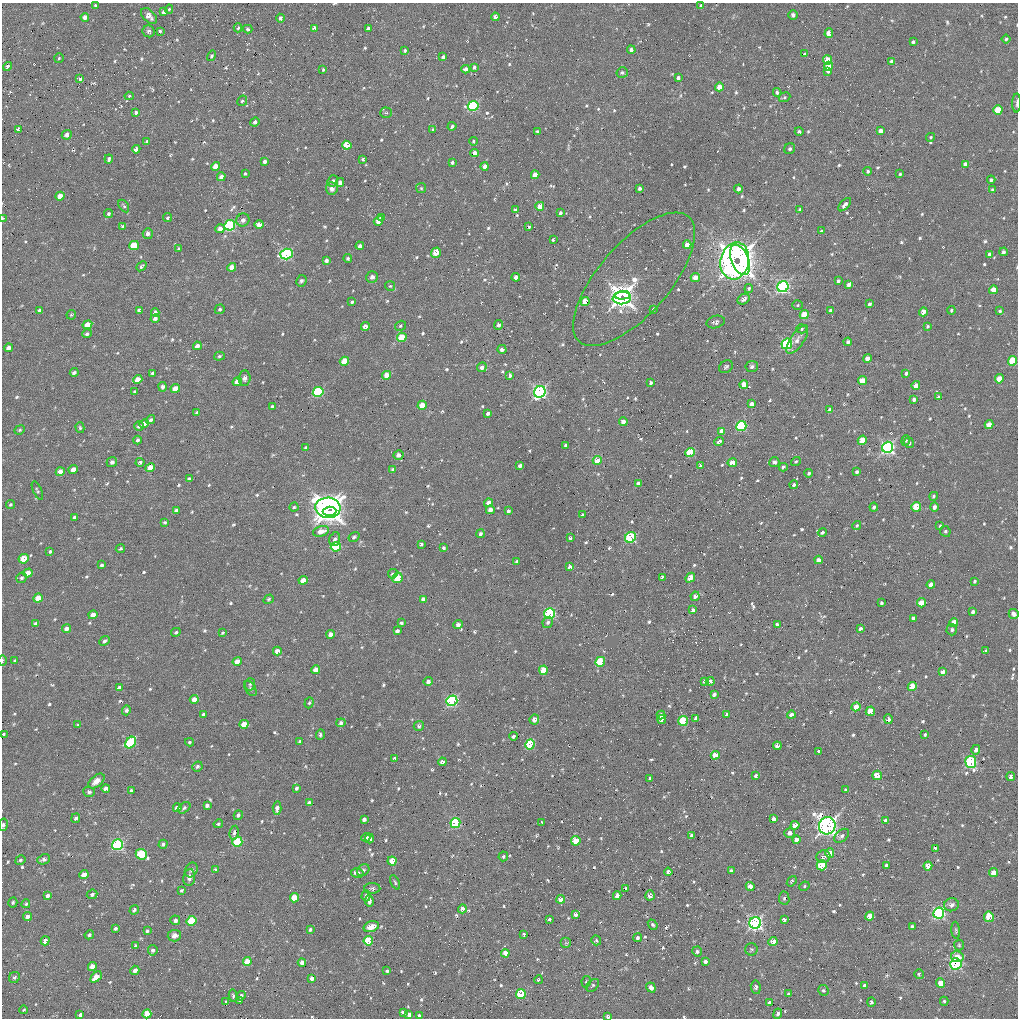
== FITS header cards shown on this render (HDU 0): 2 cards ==
NAXIS1  =                 1016 / length of data axis 1
NAXIS2  =                 1016 / length of data axis 2

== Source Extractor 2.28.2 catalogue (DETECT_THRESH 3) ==
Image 1016 x 1016 px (HDU 0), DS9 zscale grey, 1 PNG px = 1 image px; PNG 1020 x 1020 px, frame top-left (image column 1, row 1016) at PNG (2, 3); each listed source drawn as its Kron ellipse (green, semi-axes under 4 px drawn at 4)
Background 23.8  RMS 3.9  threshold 11.7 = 3 sigma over >= 5 px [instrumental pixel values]
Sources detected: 755; of the 755, the 500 brightest by FLUX_AUTO listed and drawn (255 fainter detections omitted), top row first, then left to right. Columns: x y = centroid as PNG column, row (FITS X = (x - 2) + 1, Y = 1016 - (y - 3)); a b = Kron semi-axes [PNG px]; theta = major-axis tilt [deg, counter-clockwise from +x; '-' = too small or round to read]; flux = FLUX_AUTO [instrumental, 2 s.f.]
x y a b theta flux
95 5 3 3 - 400
701 5 4 4 - 360
169 9 5 4 - 360
164 12 4 4 - 1000
793 15 5 4 - 780
149 16 9 6 -46 1600
85 17 4 4 - 1400
495 17 4 3 - 1400
280 18 4 4 - 940
238 28 4 3 - 480
314 28 4 3 - 1300
368 28 4 3 - 1300
248 29 5 4 - 440
149 31 6 5 - 710
160 31 4 4 - 400
829 33 4 4 - 4000
1006 39 4 4 - 420
913 42 3 3 - 660
405 50 4 3 - 490
631 50 4 3 - 1200
804 54 4 3 - 430
212 56 5 4 - 460
443 57 4 4 - 630
59 58 5 4 - 370
827 60 5 4 - 4400
891 61 4 3 - 700
829 66 4 4 - 2600
8 67 4 4 - 1100
474 67 4 3 - 620
466 69 4 4 - 1300
323 70 4 3 - 360
828 71 4 4 - 650
622 72 5 5 - 500
678 78 3 3 - 680
80 79 4 4 - 610
719 87 4 4 - 3000
777 92 4 4 - 940
129 96 4 4 - 420
784 97 6 5 - 420
242 101 5 4 - 510
1017 103 9 3 89 540
473 106 5 5 - 30000
998 110 5 4 - 10000
136 112 3 3 - 680
386 113 6 5 - 410
255 122 5 4 - 830
452 126 4 4 - 540
18 129 4 4 - 1100
433 130 4 3 - 440
538 131 3 3 - 460
880 131 4 4 - 1900
799 132 4 4 - 520
67 135 5 5 - 1000
931 137 4 4 - 390
147 141 4 3 - 430
473 141 4 4 - 410
347 145 5 4 - 6800
136 149 4 4 - 1700
790 149 6 5 - 660
475 153 4 4 - 2100
109 159 4 3 - 610
363 159 3 3 - 490
265 161 4 4 - 1000
452 163 4 3 - 710
966 164 4 4 - 2100
216 166 4 4 - 3700
485 166 4 4 - 1500
868 171 4 4 - 490
245 173 4 3 - 380
900 174 3 3 - 360
535 175 4 4 - 3100
221 177 4 4 - 1300
991 180 4 4 - 550
333 181 6 5 - 660
340 182 4 4 - 710
332 188 6 6 - 1600
421 188 5 5 - 360
640 188 4 3 - 760
738 189 4 4 - 1100
992 190 4 3 - 380
60 196 4 4 - 3500
845 205 8 4 47 1000
124 206 7 4 -58 420
540 206 4 4 - 3400
800 209 3 3 - 540
515 210 4 3 - 710
560 213 3 3 - 740
108 214 5 4 - 550
381 217 4 3 - 1200
3 218 4 3 - 370
168 218 4 3 - 500
243 220 7 6 - 870
378 221 5 4 - 2600
259 224 4 4 - 2200
230 225 5 5 - 27000
123 227 4 4 - 790
529 227 3 3 - 430
220 229 4 4 - 1600
822 231 3 3 - 400
148 234 5 5 - 1000
553 240 3 3 - 410
134 245 5 4 - 8800
687 245 4 4 - 2800
360 246 4 4 - 1100
179 249 4 4 - 470
1003 252 4 3 - 620
436 253 5 4 - 4100
286 254 6 5 - 33000
989 254 4 3 - 700
348 259 4 4 - 530
326 260 4 3 - 850
740 260 16 8 -68 110000
735 261 19 14 76 170000
141 266 6 4 41 440
232 267 4 4 - 2700
372 277 6 5 - 870
516 277 4 4 - 1800
695 277 4 4 - 2200
634 279 83 35 49 15000
301 281 6 5 - 560
838 281 4 3 - 750
849 284 4 3 - 1000
390 286 5 5 - 360
783 287 6 5 - 59000
749 288 4 4 - 570
993 290 4 4 - 4200
622 295 8 4 4 78000
622 298 9 6 7 64000
744 299 6 5 - 1200
352 302 3 3 - 400
585 302 5 4 - 5400
870 304 4 3 - 840
798 305 5 4 - 380
220 309 5 4 - 480
653 309 3 3 - 460
40 310 4 3 - 850
139 310 4 4 - 750
831 310 3 3 - 680
951 310 4 4 - 420
1000 311 3 3 - 470
155 312 4 3 - 900
923 312 4 4 - 2700
71 315 5 4 - 420
804 315 5 4 - 7300
155 318 4 4 - 910
716 322 9 6 14 780
87 325 5 4 - 4200
499 325 5 4 - 840
365 326 4 4 - 2000
400 326 6 4 34 400
928 326 3 3 - 440
802 329 5 4 - 420
87 334 5 4 - 590
402 337 5 4 - 7500
797 339 17 6 57 1700
848 342 4 3 - 700
787 344 5 5 - 36000
197 346 4 4 - 1700
8 348 4 4 - 1500
502 349 4 4 - 1200
219 356 5 4 - 460
867 358 4 4 - 2000
344 361 5 4 - 6000
1013 361 5 4 - 13000
482 367 5 4 - 1100
726 367 7 5 35 480
752 367 6 5 - 670
74 373 4 3 - 660
152 373 4 3 - 570
906 373 4 3 - 530
387 375 4 4 - 3700
510 375 4 3 - 1200
244 378 7 6 - 1000
138 379 5 4 - 3100
999 379 4 4 - 5300
862 381 4 4 - 5000
237 382 5 4 - 2400
651 383 3 3 - 510
744 384 4 4 - 3500
916 385 4 4 - 2700
163 387 5 4 - 750
175 388 5 4 - 3100
134 391 3 3 - 390
318 392 5 5 - 24000
540 392 6 5 - 72000
938 397 4 3 - 530
914 399 4 3 - 690
752 404 4 4 - 1400
422 405 4 4 - 4100
272 406 4 3 - 470
830 410 4 4 - 1600
197 412 3 3 - 400
488 413 4 3 - 910
151 420 5 4 - 550
623 421 4 4 - 1600
144 424 5 4 - 1600
989 425 4 4 - 3200
139 426 5 5 - 900
741 426 5 5 - 26000
80 428 5 4 - 390
20 430 5 4 - 400
722 431 4 4 - 1700
137 440 4 4 - 700
862 440 5 4 - 6100
906 440 5 4 - 440
719 442 4 3 - 1100
909 443 5 4 - 680
566 445 3 3 - 510
888 447 6 5 - 63000
306 448 4 4 - 470
690 452 5 4 - 13000
399 455 5 5 - 1200
597 460 4 4 - 3600
796 461 5 4 - 370
112 462 5 5 - 920
140 462 4 4 - 600
774 462 5 5 - 690
732 463 4 4 - 5400
520 465 4 3 - 900
701 465 3 3 - 810
783 467 4 4 - 720
150 468 5 4 - 4900
73 469 4 4 - 2000
393 469 4 3 - 480
60 472 4 4 - 3200
857 472 4 3 - 650
809 473 4 3 - 540
189 479 4 3 - 480
638 483 4 3 - 860
794 485 4 4 - 570
37 491 10 4 -65 440
934 496 4 4 - 370
489 503 4 4 - 2000
10 505 5 4 - 450
294 507 4 4 - 420
874 507 4 4 - 610
916 507 5 4 - 8300
934 507 4 4 - 840
328 508 12 10 -6 260000
176 510 4 3 - 940
490 510 4 4 - 2100
330 511 7 4 3 100000
508 511 3 3 - 630
582 515 3 3 - 370
74 517 4 3 - 510
165 522 4 3 - 380
857 525 4 3 - 370
940 526 4 3 - 460
321 531 8 5 15 2500
945 531 5 5 - 410
822 532 4 4 - 600
480 534 4 4 - 710
354 537 6 4 32 470
630 537 6 5 - 23000
570 538 4 3 - 520
335 539 7 5 72 840
421 544 3 3 - 440
336 547 5 4 - 11000
443 548 4 3 - 650
120 549 4 3 - 470
50 551 4 4 - 500
24 559 5 4 - 5200
818 560 4 4 - 1400
517 561 4 3 - 720
102 565 3 3 - 460
570 567 4 3 - 1100
28 573 5 4 - 3200
393 574 5 4 - 670
662 577 4 3 - 750
22 578 5 5 - 590
397 578 5 5 - 8800
690 578 5 4 - 1900
303 580 4 4 - 2700
975 581 4 3 - 440
931 585 4 4 - 2700
695 596 5 4 - 1100
38 598 5 4 - 5100
269 599 5 4 - 430
423 599 4 4 - 1100
881 603 3 3 - 430
921 603 5 4 - 3500
693 610 3 3 - 730
973 612 4 3 - 910
550 613 5 5 - 30000
1014 614 5 4 - 1100
93 615 4 4 - 2600
913 618 4 3 - 550
548 622 6 5 - 590
954 622 4 4 - 3900
401 623 4 3 - 570
35 624 4 3 - 880
458 624 5 4 - 1200
777 624 4 3 - 1100
66 628 5 4 - 1400
860 629 4 3 - 690
952 630 6 5 - 650
397 631 4 3 - 880
176 632 5 4 - 480
222 633 4 3 - 360
331 634 4 4 - 1500
105 641 5 4 - 670
277 651 4 4 - 1700
986 651 4 4 - 390
2 660 5 2 - 630
15 661 3 3 - 370
237 661 4 4 - 2400
600 662 5 4 - 11000
316 670 4 4 - 2600
543 670 5 4 - 5400
942 672 4 4 - 1500
428 681 4 4 - 1000
704 681 4 4 - 740
710 681 4 4 - 2000
250 684 6 5 - 410
912 686 5 4 - 5400
119 688 4 3 - 1000
250 688 8 5 -57 560
714 694 4 3 - 510
194 699 4 4 - 1900
452 701 5 5 - 40000
309 703 6 4 70 400
856 707 4 4 - 4100
126 710 5 4 - 620
870 711 5 4 - 5700
203 714 4 3 - 600
727 714 3 3 - 550
661 715 4 4 - 1500
791 715 4 3 - 1300
696 718 4 4 - 1300
534 719 5 4 - 1000
888 719 5 4 - 1000
662 720 4 4 - 1700
683 721 5 5 - 14000
341 723 4 4 - 670
244 724 4 4 - 3800
78 725 4 3 - 380
419 726 5 5 - 590
3 734 4 3 - 460
320 735 5 4 - 520
925 735 4 4 - 410
513 736 4 3 - 550
300 741 3 3 - 430
131 742 6 5 - 20000
189 742 4 3 - 370
530 744 5 5 - 19000
777 746 4 4 - 1900
976 750 5 4 - 1100
819 751 3 3 - 510
715 755 4 4 - 4500
395 759 4 4 - 900
442 762 4 4 - 1200
971 762 6 5 - 32000
197 766 5 5 - 590
877 775 5 5 - 3800
756 776 4 3 - 680
1011 777 4 3 - 1400
650 778 3 3 - 400
96 781 9 5 39 2100
106 788 4 3 - 1600
296 788 4 3 - 650
131 790 3 3 - 420
845 790 4 4 - 400
89 792 6 5 - 650
309 803 4 4 - 1200
207 805 4 4 - 950
177 808 4 4 - 1500
184 808 7 5 37 680
277 808 7 4 86 1200
238 815 5 4 - 950
76 818 5 4 - 670
364 819 4 3 - 910
774 819 4 4 - 1400
886 821 4 3 - 1200
541 822 3 2 - 420
455 823 5 5 - 26000
218 824 5 4 - 390
3 825 6 4 79 620
795 825 4 4 - 2300
827 826 9 8 - 140000
234 833 7 4 81 690
790 833 5 5 - 1100
692 835 4 3 - 940
842 836 9 5 41 880
366 837 4 4 - 980
370 838 5 4 - 680
796 840 4 4 - 1500
576 841 5 4 - 6700
237 842 5 4 - 15000
163 844 4 4 - 610
117 845 5 5 - 38000
935 848 4 3 - 400
830 853 5 4 - 3100
141 854 6 5 - 15000
503 856 5 4 - 460
823 857 7 6 - 1300
44 859 6 5 - 1000
20 860 5 4 - 460
392 861 4 4 - 3100
822 865 5 5 - 13000
886 865 4 3 - 650
928 866 4 4 - 2500
191 870 7 6 - 750
215 870 4 3 - 430
363 870 7 5 42 580
731 871 4 3 - 590
668 872 4 4 - 1100
357 873 6 4 -16 1300
994 873 4 4 - 3200
84 874 4 4 - 2100
189 877 8 6 82 1400
792 881 6 4 51 460
395 882 8 3 -64 390
750 886 4 4 - 1900
804 886 5 4 - 390
372 888 8 5 1 650
626 888 3 3 - 480
181 890 4 4 - 420
92 894 5 4 - 750
48 895 4 4 - 950
650 895 5 4 - 1100
366 896 5 4 - 610
617 896 4 4 - 1400
294 898 5 4 - 5900
784 898 6 5 - 550
561 899 4 4 - 2200
369 901 6 4 -79 940
13 902 5 4 - 510
26 904 4 4 - 390
951 905 7 6 - 1200
462 909 4 4 - 2000
134 910 5 4 - 780
939 913 5 5 - 55000
576 914 4 4 - 1200
27 916 4 4 - 1200
870 916 4 4 - 3700
989 917 5 5 - 6700
549 919 3 3 - 660
784 919 4 3 - 780
175 920 5 5 - 770
192 921 5 4 - 12000
755 923 6 5 - 85000
653 925 6 4 -51 580
912 926 4 3 - 700
371 927 8 5 16 3300
115 928 4 3 - 600
310 929 3 3 - 510
956 930 8 4 -85 420
147 931 3 3 - 510
524 934 3 3 - 460
89 935 5 4 - 640
174 936 6 6 - 1400
638 938 4 4 - 640
596 940 5 4 - 420
45 941 4 4 - 2100
368 941 5 4 - 9900
773 941 4 4 - 2300
566 943 5 5 - 390
959 945 5 5 - 360
135 946 4 4 - 470
751 949 6 6 - 410
153 950 5 5 - 740
697 951 5 4 - 720
505 953 4 4 - 3000
957 957 6 5 - 2900
705 961 4 3 - 940
247 962 4 4 - 4500
302 962 4 4 - 1500
956 964 5 5 - 41000
92 967 4 4 - 3100
135 970 5 4 - 1400
387 971 3 3 - 420
919 974 5 5 - 440
14 977 6 5 - 630
96 977 6 4 44 3600
312 978 4 4 - 1200
538 980 4 3 - 440
586 982 6 4 80 430
941 983 5 4 - 3400
593 985 7 5 46 500
865 986 4 4 - 970
756 987 7 5 -80 660
651 988 5 4 - 1000
823 990 5 5 - 500
521 994 5 5 - 8200
789 994 4 3 - 540
233 996 6 4 -80 420
241 996 5 4 - 850
239 1001 3 3 - 370
944 1001 4 4 - 400
225 1002 4 3 - 480
769 1002 4 3 - 500
871 1002 5 4 - 590
24 1010 4 3 - 370
403 1013 4 4 - 1900
147 1014 4 4 - 6000
778 1014 5 4 - 590
80 1015 4 3 - 1000
409 1015 4 4 - 1100
419 1015 3 3 - 410
608 1016 4 3 - 580
At the frame edge (FLAGS 8, measured only in part): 6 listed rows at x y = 1017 103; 3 218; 2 660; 3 734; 3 825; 608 1016
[255 fainter detections neither listed nor drawn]

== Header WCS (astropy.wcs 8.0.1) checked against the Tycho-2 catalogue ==
Header WCS as astropy/WCSLIB reads it (applying the file's SIP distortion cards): RA---SIN-SIP/DEC--SIN-SIP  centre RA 00:01:44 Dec +14:02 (0.43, +14.03 deg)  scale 2.76 arcsec/px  FOV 46.7' x 46.4'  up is +156 deg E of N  parity normal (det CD < 0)
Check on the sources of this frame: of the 60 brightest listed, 24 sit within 3.8 arcsec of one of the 43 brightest Tycho-2 stars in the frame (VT <= 13.10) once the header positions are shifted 0.60 arcsec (0.60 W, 0.01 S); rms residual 1.27 arcsec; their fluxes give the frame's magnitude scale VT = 22.64 - 2.5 log10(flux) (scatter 0.36 mag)
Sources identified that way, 24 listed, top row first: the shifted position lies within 3.8 arcsec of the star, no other Tycho-2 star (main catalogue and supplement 1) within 7.6 arcsec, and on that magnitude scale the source's flux lands within +1.5 / -3 mag of the star's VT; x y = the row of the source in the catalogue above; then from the Tycho-2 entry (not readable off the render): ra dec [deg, ICRS J2000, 3 dp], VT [Tycho-2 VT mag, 2 dp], TYC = Tycho-2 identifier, HIP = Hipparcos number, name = IAU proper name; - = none
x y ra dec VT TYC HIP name
473 106 0.537 +13.740 11.55 600-819-1 - -
230 225 0.324 +13.746 12.17 600-416-1 - -
286 254 0.356 +13.784 11.05 600-653-1 - -
783 287 0.703 +13.963 11.05 600-898-1 - -
622 295 0.584 +13.919 10.06 600-1229-1 - -
402 337 0.412 +13.879 12.45 600-1353-1 - -
787 344 0.687 +14.004 12.17 600-695-1 - -
1013 361 0.844 +14.087 12.53 600-356-1 - -
540 392 0.494 +13.960 11.94 600-1346-1 - -
741 426 0.628 +14.047 12.43 600-280-1 - -
888 447 0.727 +14.108 11.90 600-358-1 - -
397 578 0.332 +14.044 13.07 600-1340-1 - -
550 613 0.430 +14.117 11.68 600-1227-1 - -
452 701 0.331 +14.147 11.65 600-18-1 - -
683 721 0.491 +14.233 11.98 600-675-1 - -
530 744 0.373 +14.202 11.28 600-1293-1 - -
971 762 0.685 +14.352 11.05 600-218-1 - -
455 823 0.294 +14.233 11.21 600-838-1 - -
237 842 0.131 +14.177 12.06 600-186-1 - -
294 898 0.154 +14.233 13.10 600-188-1 - -
939 913 0.613 +14.446 11.41 600-803-1 - -
192 921 0.072 +14.217 11.95 600-130-1 - -
755 923 0.477 +14.396 9.93 600-892-1 - -
956 964 0.608 +14.487 10.88 600-623-1 - -